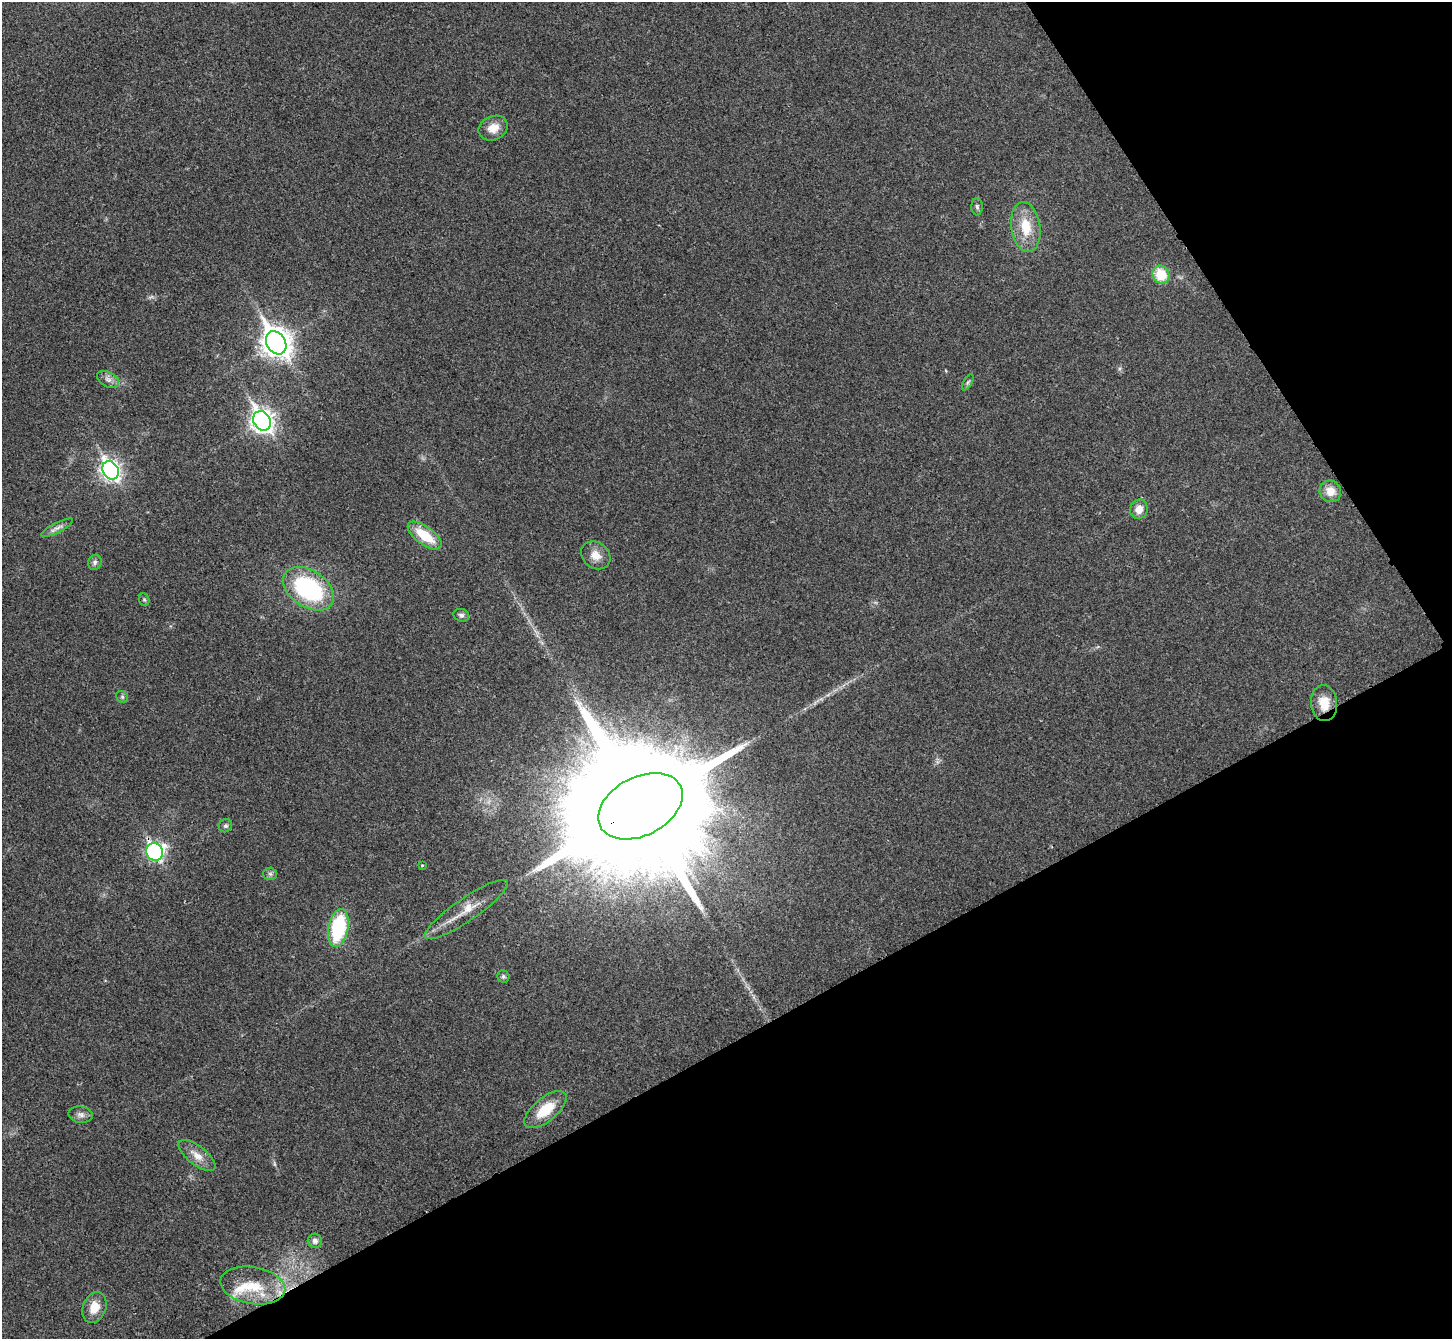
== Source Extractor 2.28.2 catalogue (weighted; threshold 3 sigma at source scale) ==
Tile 12 of 4 x 4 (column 4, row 3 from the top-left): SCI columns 4358-5807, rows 1500-2836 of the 5817 x 5809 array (HDU 1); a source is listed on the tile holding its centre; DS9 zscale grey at full resolution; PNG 1454 x 1341 px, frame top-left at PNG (2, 2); each listed source drawn as its Kron ellipse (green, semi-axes under 4 px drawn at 4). Shown black and unused: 30% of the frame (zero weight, under 3 of 4 exposures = <1% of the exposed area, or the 3 px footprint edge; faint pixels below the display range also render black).
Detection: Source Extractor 2.28.2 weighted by HDU 2 'WHT'; one run over the whole footprint, this tile lists its part. Background 0.0467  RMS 0.0066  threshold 0.0295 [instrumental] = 3 sigma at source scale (4.5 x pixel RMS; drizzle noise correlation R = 1.50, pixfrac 1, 0.05/0.05 arcsec/px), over >= 5 px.
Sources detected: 35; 1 inside a brighter listed object's ellipse — not listed separately; the other 34 listed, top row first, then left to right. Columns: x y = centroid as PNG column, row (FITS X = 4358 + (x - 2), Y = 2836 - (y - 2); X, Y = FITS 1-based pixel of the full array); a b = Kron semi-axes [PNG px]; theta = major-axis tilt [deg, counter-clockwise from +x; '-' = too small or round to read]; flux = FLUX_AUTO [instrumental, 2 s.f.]
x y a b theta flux
493 128 15 12 23 8.4
977 207 9 5 -88 1.6
1026 227 25 14 -81 18
1161 275 9 8 - 18
276 343 12 9 -57 760
108 379 12 7 -28 3.4
968 382 9 4 60 1.2
262 421 10 8 -59 400
111 470 10 7 -58 270
1330 491 11 10 - 7.7
1139 509 10 8 69 6.3
57 528 17 5 27 3.2
425 535 20 9 -37 20
596 555 15 13 -40 6.9
95 562 8 6 72 2
308 589 28 18 -34 76
144 600 6 5 - 1.1
461 615 8 6 -18 1.8
122 697 6 5 - 1
1324 703 18 13 -84 10
640 806 45 29 27 47000
225 826 7 6 - 1.6
155 852 9 8 - 150
422 865 3 3 - 0.5
270 874 6 6 - 1.5
466 909 49 11 34 14
338 928 19 10 78 52
503 976 6 5 - 1.3
545 1110 25 12 39 19
81 1115 12 8 -8 3.1
197 1155 22 9 -39 7.3
315 1241 7 7 - 2.8
253 1285 33 18 -10 23
94 1308 16 11 69 10
Overlapping masked pixels (flux is a lower limit): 3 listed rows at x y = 1324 703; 640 806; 155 852